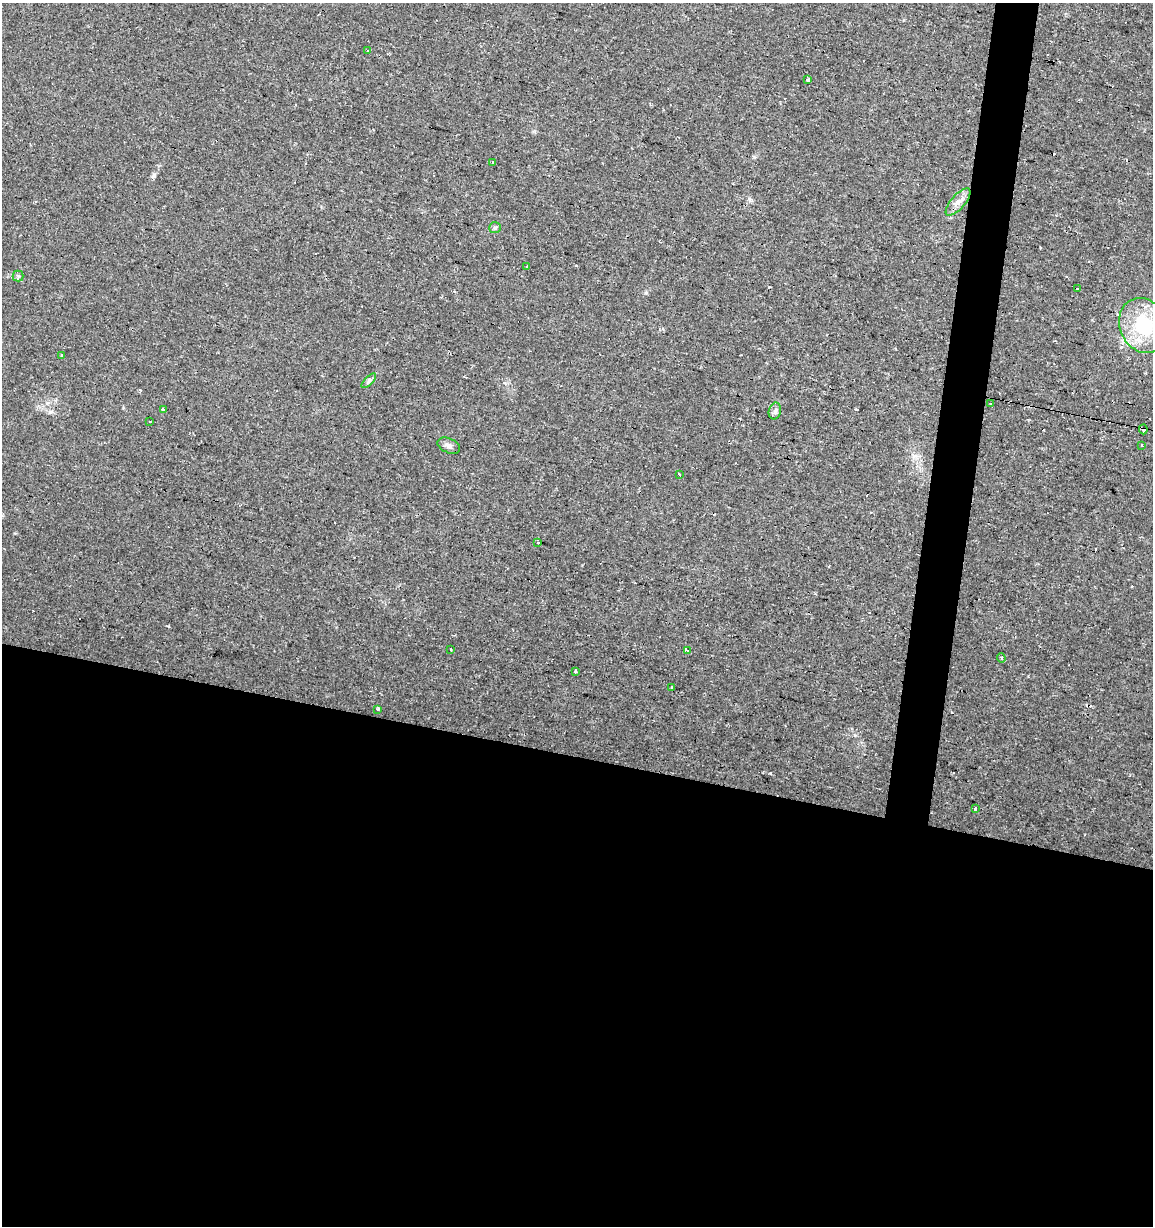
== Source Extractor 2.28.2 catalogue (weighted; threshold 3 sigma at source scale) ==
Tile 14 of 4 x 4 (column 2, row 4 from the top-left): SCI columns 1372-2522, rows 4-1227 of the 5104 x 4901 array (HDU 1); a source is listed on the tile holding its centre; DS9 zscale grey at full resolution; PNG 1155 x 1228 px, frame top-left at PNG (2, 3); each listed source drawn as its Kron ellipse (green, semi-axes under 4 px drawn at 4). Shown black and unused: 41% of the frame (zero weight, under 2 of 3 exposures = <1% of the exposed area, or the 3 px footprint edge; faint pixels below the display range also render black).
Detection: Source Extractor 2.28.2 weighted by HDU 2 'WHT'; one run over the whole footprint, this tile lists its part. Background 0.0295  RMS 0.0034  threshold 0.0154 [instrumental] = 3 sigma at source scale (4.5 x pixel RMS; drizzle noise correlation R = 1.50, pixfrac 1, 0.0396/0.0396 arcsec/px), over >= 5 px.
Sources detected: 44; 17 cosmic-ray / hot-pixel residue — neither listed nor drawn; the other 27 listed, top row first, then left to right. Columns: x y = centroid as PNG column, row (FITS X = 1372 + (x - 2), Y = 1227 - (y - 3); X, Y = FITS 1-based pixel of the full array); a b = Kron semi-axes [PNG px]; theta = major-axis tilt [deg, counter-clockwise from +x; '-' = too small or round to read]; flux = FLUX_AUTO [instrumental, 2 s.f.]
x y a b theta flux
368 50 3 2 - 0.24
808 80 3 3 - 5.3
492 163 3 3 - 3.2
958 202 17 7 49 2.6
495 228 6 5 - 0.57
527 266 3 3 - 5
18 276 5 5 - 0.6
1078 289 4 2 - 0.31
1143 326 28 23 -63 21
61 356 3 3 - 6.7
369 381 9 3 45 0.76
990 403 3 2 - 0.3
163 409 3 3 - 4.2
775 411 8 6 77 0.91
150 422 2 2 - 0.32
1143 429 5 3 - 1.9
449 446 12 7 -23 1.4
1141 446 3 3 - 1
679 475 3 3 - 4.4
538 542 3 2 - 0.73
451 649 3 2 - 0.42
688 650 3 3 - 72
1001 658 4 4 - 0.48
575 672 3 3 - 1.7
671 688 3 3 - 0.9
377 709 3 3 - 1.7
975 808 3 3 - 2.9
Overlapping masked pixels (flux is a lower limit): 1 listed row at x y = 1143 429
Isophote crosses this tile's border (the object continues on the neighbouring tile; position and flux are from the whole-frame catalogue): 1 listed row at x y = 1143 326
Unlisted compact peaks at least as high as the median listed source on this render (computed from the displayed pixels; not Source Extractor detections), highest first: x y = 154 175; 168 626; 749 199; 646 293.